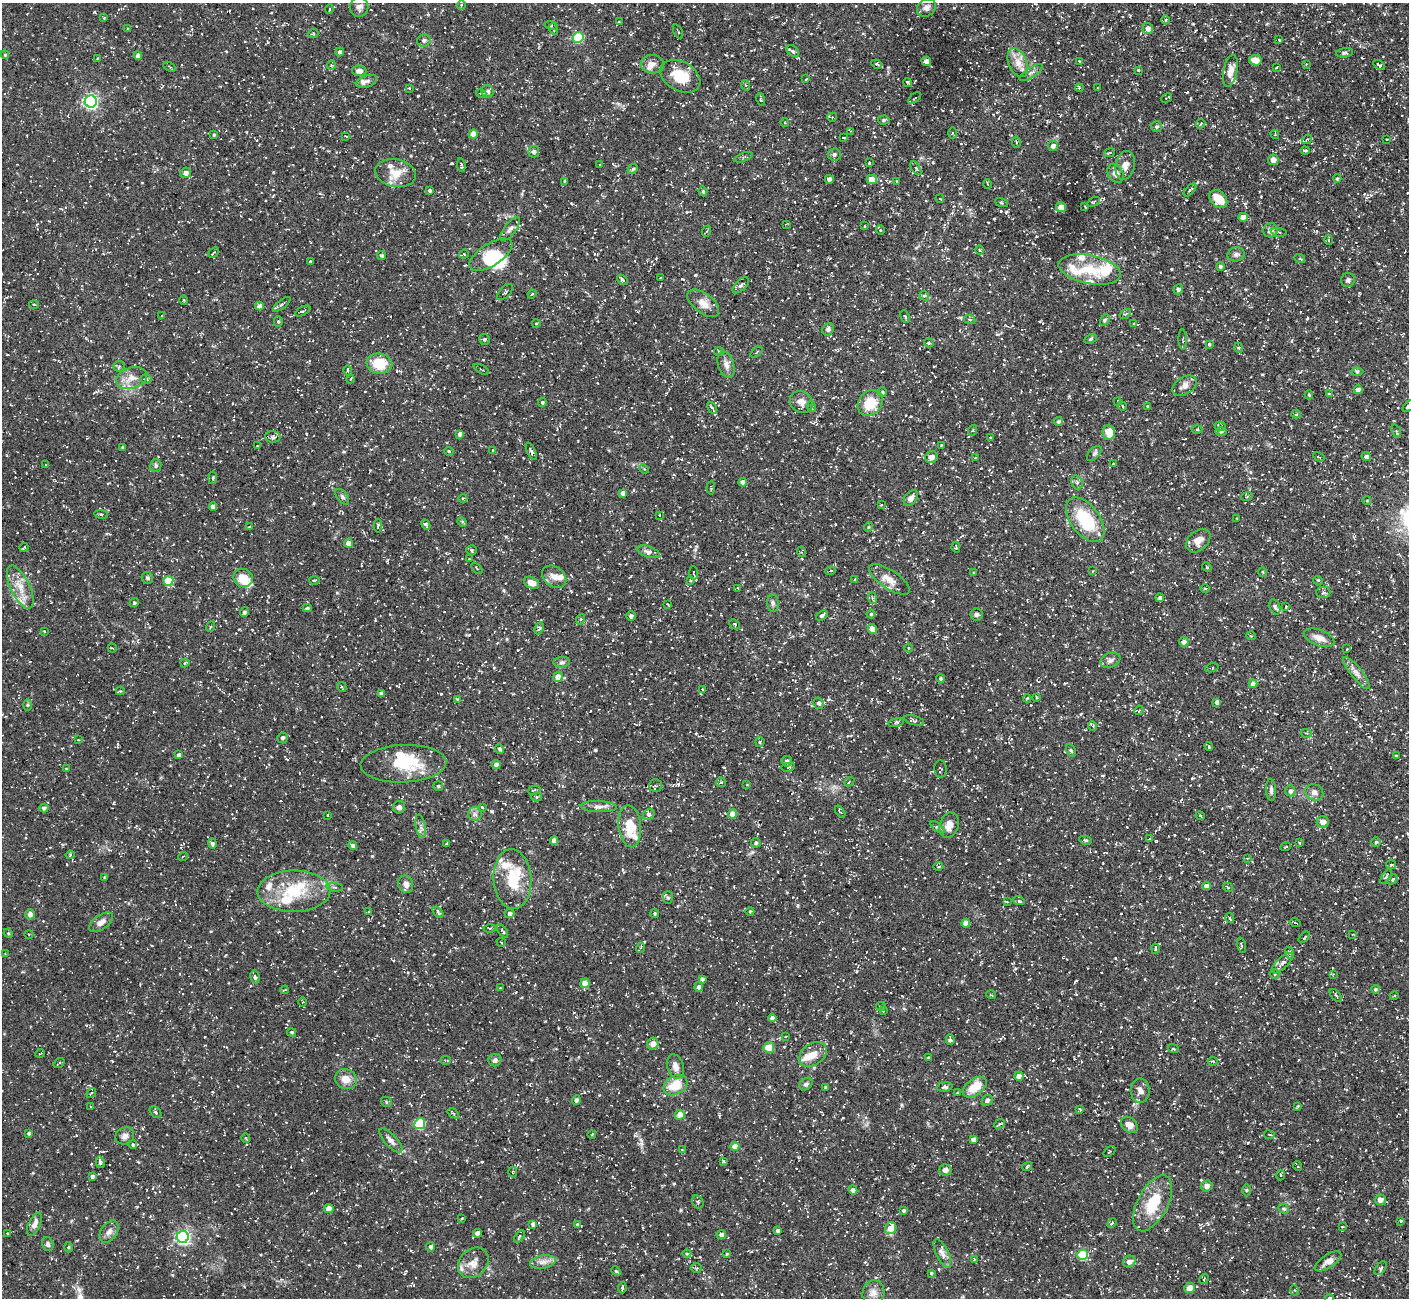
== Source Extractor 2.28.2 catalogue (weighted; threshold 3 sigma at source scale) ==
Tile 10 of 4 x 4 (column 2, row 3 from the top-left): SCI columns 1409-2815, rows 1451-2746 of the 5631 x 5621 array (HDU 1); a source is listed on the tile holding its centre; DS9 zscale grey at full resolution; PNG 1411 x 1300 px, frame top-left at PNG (2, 3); each listed source drawn as its Kron ellipse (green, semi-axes under 4 px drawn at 4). Shown black and unused: <1% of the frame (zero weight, under 3 of 5 exposures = <1% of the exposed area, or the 3 px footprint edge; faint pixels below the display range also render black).
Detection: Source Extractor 2.28.2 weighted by HDU 2 'WHT'; one run over the whole footprint, this tile lists its part. Background 0.127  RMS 0.0049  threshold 0.022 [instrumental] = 3 sigma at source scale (4.5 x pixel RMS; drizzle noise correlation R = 1.50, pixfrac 1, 0.05/0.05 arcsec/px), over >= 5 px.
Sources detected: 670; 3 inside a brighter object's white glare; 18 cosmic-ray / hot-pixel residue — neither listed nor drawn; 27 inside a brighter listed object's ellipse — not listed separately; of the other 622, all 500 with FLUX_AUTO >= 0.391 (the completeness limit of this list) listed and drawn (122 fainter detections not listed), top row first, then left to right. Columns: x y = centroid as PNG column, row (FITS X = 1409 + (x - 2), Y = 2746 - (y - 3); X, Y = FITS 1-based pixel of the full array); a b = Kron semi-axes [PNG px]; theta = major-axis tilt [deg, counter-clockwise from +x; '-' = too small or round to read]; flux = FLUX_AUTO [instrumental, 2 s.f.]
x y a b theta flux
461 5 5 3 - 0.42
359 7 10 9 - 2.2
926 8 10 8 37 2.4
329 9 5 3 - 0.42
104 18 4 3 - 0.43
1166 20 4 3 - 0.51
619 22 3 3 - 0.41
551 25 7 3 -10 0.62
1148 28 5 5 - 2.7
128 29 4 3 - 0.56
554 29 6 3 -70 0.58
678 31 7 2 -65 0.46
313 34 5 3 - 0.47
578 37 5 5 - 31
424 40 7 6 - 1.3
1279 40 4 3 - 0.4
793 51 7 5 -41 1.3
340 52 4 4 - 1.3
1345 53 8 4 7 0.88
5 55 4 4 - 0.59
138 56 4 4 - 1.8
97 58 3 2 - 0.42
1255 60 6 5 - 4.3
926 61 5 4 - 2.7
1079 61 3 2 - 0.44
1018 62 15 9 -67 4.9
652 64 12 9 -4 2.7
876 64 5 3 - 0.97
1306 64 4 4 - 0.42
331 65 4 4 - 0.66
1379 65 6 4 -31 1.1
169 67 7 3 -32 0.52
1276 67 3 2 - 0.43
1138 70 3 3 - 0.46
359 71 7 5 -3 2.2
1230 71 16 7 79 4.6
1031 72 14 5 33 1.8
680 76 21 14 -29 13
806 79 4 3 - 0.57
366 81 11 6 18 1.6
907 82 4 2 - 0.58
745 85 5 3 - 0.6
1097 87 3 2 - 0.41
409 88 4 3 - 0.4
1079 88 4 3 - 0.51
488 91 6 6 - 1.3
481 93 5 3 - 0.47
915 98 8 2 40 0.48
1167 98 6 2 29 0.54
761 99 6 3 -76 0.81
91 102 6 6 - 110
832 117 5 4 - 0.62
884 120 5 4 - 0.86
785 123 4 3 - 0.45
1201 124 5 3 - 0.41
1157 127 5 5 - 0.86
851 131 4 2 - 0.55
952 133 5 3 - 0.49
473 134 4 4 - 6
1275 134 5 4 - 0.47
214 135 4 4 - 0.72
346 136 3 2 - 0.67
844 138 4 2 - 0.48
1307 139 5 4 - 0.6
1387 140 3 2 - 0.46
1016 142 6 2 -78 0.46
1053 146 5 5 - 2.3
1305 150 4 3 - 0.84
534 152 5 5 - 1.6
1109 153 6 3 20 0.62
834 154 6 6 - 1.1
743 157 9 3 22 0.81
1273 160 5 5 - 3.8
869 163 3 3 - 0.48
461 165 7 4 -82 0.88
599 165 2 2 - 0.42
1125 165 15 9 78 3.8
916 168 7 3 -57 0.77
633 169 6 4 44 0.71
186 173 5 5 - 2.1
395 173 20 13 -11 7.5
1115 173 10 7 -61 3.5
829 179 4 4 - 2.4
1337 179 4 3 - 0.63
872 180 5 4 - 6
565 181 3 3 - 0.52
897 181 3 3 - 0.63
988 184 4 3 - 0.45
430 190 4 4 - 0.77
1190 190 8 3 45 0.89
703 191 5 4 - 0.73
940 199 4 3 - 0.41
1218 199 10 7 -45 9.9
1094 202 7 3 28 0.62
1001 203 7 3 -19 0.53
1061 207 5 5 - 5.1
1085 207 3 2 - 0.44
1243 217 5 4 - 4
786 224 3 3 - 0.43
864 226 3 3 - 0.48
510 229 14 5 52 1.8
880 230 4 4 - 0.56
1270 230 7 7 - 2.8
707 231 6 3 69 0.57
1279 232 8 2 -10 0.48
1329 240 5 3 - 0.46
979 250 5 3 - 0.43
214 252 6 3 43 0.56
464 254 5 4 - 0.72
1236 254 8 7 - 1.5
381 255 4 4 - 0.69
491 255 24 11 33 10
1300 259 5 3 - 0.5
310 261 3 2 - 0.55
1220 266 4 4 - 0.95
1089 269 31 14 -11 14
660 278 3 2 - 0.46
622 280 6 4 -39 0.83
1348 280 7 6 - 1.2
741 285 10 5 43 1.3
1178 289 5 4 - 1
505 292 10 5 47 1
532 294 4 3 - 0.41
924 296 5 4 - 0.82
184 300 5 3 - 0.4
703 303 19 9 -38 5
34 304 4 3 - 0.41
282 304 10 4 38 1.3
259 306 4 4 - 2.3
303 311 8 3 29 0.71
1125 314 6 4 32 0.68
162 316 3 3 - 0.52
905 317 6 3 -66 0.62
970 319 5 3 - 0.61
1105 320 6 4 62 0.77
278 321 5 4 - 0.73
536 323 4 3 - 0.42
1134 323 4 3 - 0.72
828 329 7 5 68 1.2
484 339 5 5 - 0.91
1090 339 6 4 27 0.71
1183 339 10 3 -89 0.69
929 343 5 4 - 0.63
1209 344 4 3 - 0.69
1239 348 5 3 - 0.53
719 352 5 3 - 0.62
756 352 7 2 40 0.47
379 364 13 10 -8 13
726 365 13 8 -71 2.8
119 366 5 5 - 0.89
481 369 8 2 -30 0.5
347 370 5 3 - 0.55
1357 371 6 4 -1 0.73
131 378 16 10 17 5.1
146 379 6 4 -1 0.9
350 379 4 3 - 0.42
1184 386 13 8 31 2.8
1358 390 4 4 - 3.4
882 392 4 4 - 0.7
1329 394 4 3 - 0.52
1309 395 4 4 - 0.64
1118 401 4 3 - 0.47
542 402 4 4 - 0.73
801 402 12 10 -35 3.9
870 403 14 11 50 12
1123 406 4 3 - 0.42
1148 406 4 2 - 0.45
1408 406 7 4 46 1.3
812 407 5 3 - 0.52
712 408 7 3 -59 0.85
1296 414 5 4 - 0.99
1058 422 4 4 - 0.91
1220 426 6 4 -20 0.78
1197 429 5 3 - 0.44
973 430 5 3 - 0.46
1221 431 6 4 1 0.73
1396 431 7 3 -70 0.6
1109 432 7 6 - 6.7
460 434 4 4 - 1.8
273 437 7 6 - 1.5
990 438 3 3 - 0.51
941 445 3 2 - 0.48
257 446 3 3 - 0.4
123 447 3 3 - 0.7
493 450 3 3 - 0.39
449 451 4 4 - 0.61
531 451 9 4 -65 1.2
1094 453 9 5 45 1.2
931 457 6 5 - 3
1319 457 6 2 -30 0.46
1366 457 5 4 - 1.8
975 458 4 3 - 0.48
1113 464 3 2 - 0.44
46 465 3 3 - 0.46
156 466 6 5 - 1
644 469 5 4 - 0.51
213 478 6 4 83 0.73
743 482 4 4 - 2.7
1077 482 7 5 -70 1.2
711 488 7 2 86 0.49
623 493 4 4 - 2.4
1247 496 6 3 19 0.54
342 497 9 5 -53 1.1
463 498 4 3 - 0.48
911 498 9 6 53 2.3
1367 500 4 3 - 0.39
881 505 3 2 - 0.43
213 506 4 4 - 2.1
101 514 7 3 -8 0.64
659 515 3 2 - 0.39
1237 519 3 2 - 0.5
1085 520 26 14 -53 23
462 522 5 4 - 0.61
426 525 5 3 - 1
378 526 6 3 86 0.7
249 527 4 2 - 0.41
868 527 5 3 - 0.42
1198 541 14 9 42 4.6
349 543 4 4 - 3.9
956 547 5 3 - 0.77
24 548 4 2 - 0.52
472 550 5 5 - 0.77
648 552 12 5 -19 1.9
802 552 5 3 - 0.54
469 559 3 2 - 0.43
1207 567 5 4 - 0.63
477 568 6 2 -45 0.45
831 571 5 4 - 0.75
1092 571 2 2 - 0.42
1263 572 5 3 - 0.43
694 573 6 3 -86 0.49
974 573 4 3 - 0.44
554 577 13 10 -37 3.9
147 578 6 5 - 0.89
243 578 10 9 - 8.3
889 579 23 9 -34 5.9
314 580 5 3 - 0.48
690 580 4 3 - 0.45
855 580 3 2 - 0.39
1318 580 5 3 - 0.44
168 581 5 5 - 15
531 583 8 5 -27 3.8
20 587 23 9 -64 7.1
738 588 4 3 - 0.46
1205 588 5 3 - 0.48
1323 592 7 5 0 1
872 598 6 4 -71 0.79
1160 598 4 4 - 1.4
134 603 5 4 - 0.92
773 603 9 5 -88 1.5
667 604 4 3 - 0.41
1275 607 8 5 -67 1.3
1286 607 4 2 - 0.47
307 608 4 4 - 0.74
244 612 5 4 - 1.2
871 614 4 4 - 0.69
976 614 6 6 - 1.3
822 615 6 3 39 1.1
631 616 5 4 - 1.3
581 619 5 3 - 0.51
735 624 6 4 -43 0.64
210 627 5 3 - 0.55
539 628 6 4 64 1.2
872 629 5 4 - 3.6
44 631 3 2 - 0.42
1251 636 5 3 - 0.43
1319 638 16 8 -20 4.6
1184 642 5 4 - 2
112 648 4 3 - 0.43
909 648 4 4 - 0.48
1347 649 3 2 - 0.4
1110 660 10 7 21 1.7
562 662 8 5 3 1.2
185 663 4 3 - 0.63
1212 668 7 4 14 0.66
1356 673 20 5 -51 3.2
558 677 5 4 - 5.8
940 679 4 4 - 0.7
1253 684 4 4 - 2.6
342 687 5 2 - 0.45
703 689 3 2 - 0.5
120 691 4 4 - 0.55
381 693 4 3 - 1.2
1036 697 4 3 - 0.74
1027 698 4 3 - 0.5
457 699 4 4 - 0.58
1217 702 4 4 - 1.6
819 703 6 5 - 1.3
27 705 5 4 - 0.56
1139 710 5 4 - 0.48
914 720 10 4 -13 1.1
896 722 8 3 13 0.77
1093 726 5 4 - 0.54
1306 733 5 3 - 0.6
283 738 5 5 - 1.2
78 740 4 3 - 0.46
760 742 5 4 - 0.77
1209 746 4 3 - 0.57
500 749 5 4 - 1
1071 751 7 4 -61 0.72
179 755 4 4 - 1.6
1396 756 3 3 - 0.69
787 761 5 5 - 1.3
403 764 43 19 2 22
496 764 4 4 - 2.2
788 767 7 4 9 0.74
66 769 3 3 - 0.41
940 769 8 6 -85 0.81
849 781 5 2 - 0.52
721 782 5 4 - 0.63
747 785 4 2 - 0.42
438 786 5 4 - 0.69
656 786 6 6 - 1
534 790 7 4 14 0.79
1271 790 11 5 -87 1.4
1290 791 5 5 - 1.6
1314 792 9 8 - 2.7
536 797 5 4 - 0.79
399 807 6 6 - 1.8
482 807 3 3 - 0.51
599 807 18 5 -2 2.5
44 808 4 4 - 1.4
840 812 7 3 -55 0.72
475 814 7 6 - 1.7
649 814 6 5 - 1.1
733 814 4 4 - 6.1
328 815 3 2 - 0.42
1200 816 5 3 - 0.52
1323 822 6 6 - 3.7
949 825 13 9 71 4.5
421 826 12 5 -78 1.7
630 826 21 11 -84 12
937 827 8 3 -39 0.86
1150 839 4 4 - 0.5
1085 840 6 4 -10 0.85
554 841 4 4 - 4.2
1376 842 4 4 - 0.67
447 843 3 2 - 0.46
756 843 5 4 - 0.98
1299 843 4 3 - 0.4
212 844 5 4 - 1.1
353 845 4 4 - 1.6
1286 847 5 3 - 0.43
70 855 4 3 - 0.48
183 856 5 3 - 0.4
1247 858 4 3 - 0.59
1391 865 5 3 - 0.51
938 867 5 3 - 0.5
104 877 3 3 - 0.42
1386 877 8 3 57 0.76
512 879 30 19 -87 18
1392 879 6 4 47 0.78
406 884 9 7 -73 3
1206 886 4 4 - 2.6
335 887 8 3 -5 0.65
1228 887 5 3 - 0.52
294 891 36 20 1 22
668 897 6 5 - 0.92
1019 901 6 3 -19 0.58
1007 902 4 2 - 0.41
750 911 4 3 - 0.41
368 912 4 2 - 0.39
438 912 6 3 -50 0.8
510 913 5 4 - 1.8
30 914 5 4 - 2.4
655 914 4 3 - 0.55
1230 918 5 4 - 0.58
101 922 14 7 34 2.9
966 923 4 4 - 4.2
1295 923 5 2 - 0.4
490 928 6 3 0 0.65
503 931 7 4 -55 0.79
8 933 5 4 - 0.52
29 934 4 3 - 0.44
1353 934 3 3 - 0.45
1304 937 7 2 46 0.45
501 942 4 3 - 0.47
1241 945 8 2 -75 0.55
640 948 5 3 - 0.56
1155 949 5 2 - 0.54
1290 953 6 4 -70 0.74
5 954 4 4 - 0.45
1282 963 13 5 43 2.4
1275 974 5 4 - 0.89
1333 974 4 4 - 0.46
255 977 7 4 -80 1.2
702 979 3 3 - 0.94
585 983 5 4 - 8
699 987 4 4 - 1.7
500 988 4 2 - 0.41
1375 989 4 4 - 0.8
285 990 4 2 - 0.41
991 995 5 3 - 0.41
1336 996 8 3 -48 0.8
1394 996 4 3 - 0.51
302 1002 5 3 - 0.48
881 1006 5 2 - 0.41
883 1011 3 2 - 0.47
772 1018 4 4 - 1.5
292 1032 4 3 - 0.64
785 1036 3 2 - 0.48
950 1040 5 4 - 1
653 1044 6 6 - 3.4
769 1047 5 5 - 7.3
1173 1049 6 3 -19 0.51
40 1053 5 3 - 0.44
813 1054 15 10 35 5.3
929 1058 4 3 - 0.71
445 1060 5 3 - 0.5
495 1060 6 6 - 1.7
1213 1061 5 3 - 0.61
59 1063 6 3 35 0.6
675 1067 12 8 -74 3.1
1019 1076 5 4 - 3.8
346 1079 11 9 -29 5.1
806 1084 7 5 42 1.3
675 1085 12 9 29 9.9
825 1087 3 3 - 0.58
945 1087 8 4 6 1.6
975 1087 14 8 35 9.8
1140 1091 12 9 -87 3.3
91 1093 5 3 - 0.51
957 1093 3 2 - 0.49
576 1100 5 4 - 1.4
987 1100 6 5 - 1.5
386 1102 6 4 -47 0.74
90 1106 3 2 - 0.4
1298 1106 4 3 - 0.43
1080 1110 4 3 - 0.44
156 1112 6 5 - 0.98
453 1113 6 3 -35 0.68
680 1115 5 5 - 4.4
420 1124 5 5 - 34
999 1124 6 2 41 0.57
1129 1125 9 7 -41 3.2
29 1133 4 3 - 0.91
592 1134 4 3 - 0.41
1269 1135 5 3 - 0.48
125 1136 10 8 26 2.1
246 1138 5 3 - 0.39
973 1139 4 4 - 2
391 1140 15 6 -47 2.4
133 1145 4 3 - 0.61
735 1146 4 4 - 6.3
682 1150 3 3 - 0.47
1109 1152 6 2 37 0.4
724 1161 4 3 - 0.54
100 1162 6 4 -76 1.2
1027 1166 5 2 - 0.64
1297 1166 5 3 - 0.48
945 1170 6 6 - 2.8
512 1172 5 3 - 0.42
1280 1175 5 3 - 0.47
92 1176 4 3 - 1.1
1207 1186 6 5 - 2.5
853 1190 4 4 - 1.9
1246 1190 6 4 90 0.59
1380 1200 5 5 - 3.3
698 1202 7 5 -63 0.82
1153 1203 30 15 62 19
329 1209 4 4 - 3.9
1284 1209 6 4 -43 0.73
903 1210 4 4 - 0.89
462 1218 3 2 - 0.43
1401 1221 4 4 - 0.42
1112 1223 5 3 - 0.57
34 1224 12 6 66 3.2
533 1224 4 4 - 1.6
577 1224 3 3 - 0.48
1343 1227 4 3 - 0.56
891 1228 6 5 - 5.4
778 1230 3 3 - 1.2
109 1232 12 8 56 2.6
8 1233 4 2 - 0.4
477 1233 4 4 - 2.9
721 1234 5 4 - 1.7
519 1236 7 3 55 0.66
183 1237 6 6 - 120
48 1244 7 5 -73 1.3
68 1247 5 3 - 0.51
431 1247 5 4 - 1.4
942 1253 15 6 -64 2.6
687 1254 4 3 - 0.51
727 1254 4 3 - 0.49
1083 1255 5 5 - 25
974 1259 3 3 - 0.47
1328 1261 15 6 33 3
543 1262 13 6 10 3
1129 1262 6 6 - 2.5
473 1263 17 13 45 5.2
696 1268 6 5 - 0.79
1381 1268 8 4 53 0.89
616 1271 5 3 - 0.52
931 1273 4 3 - 0.53
1204 1279 5 2 - 0.4
622 1288 5 3 - 0.93
1190 1288 5 5 - 4.6
1294 1290 5 3 - 0.53
873 1293 12 11 - 3.6
1329 1298 4 4 - 0.92
Isophote crosses this tile's border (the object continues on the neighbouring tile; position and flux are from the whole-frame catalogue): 2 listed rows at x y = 1408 406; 1329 1298
Unlisted compact peaks at least as high as the median listed source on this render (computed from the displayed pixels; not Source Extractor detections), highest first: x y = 595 750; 1006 212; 441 694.